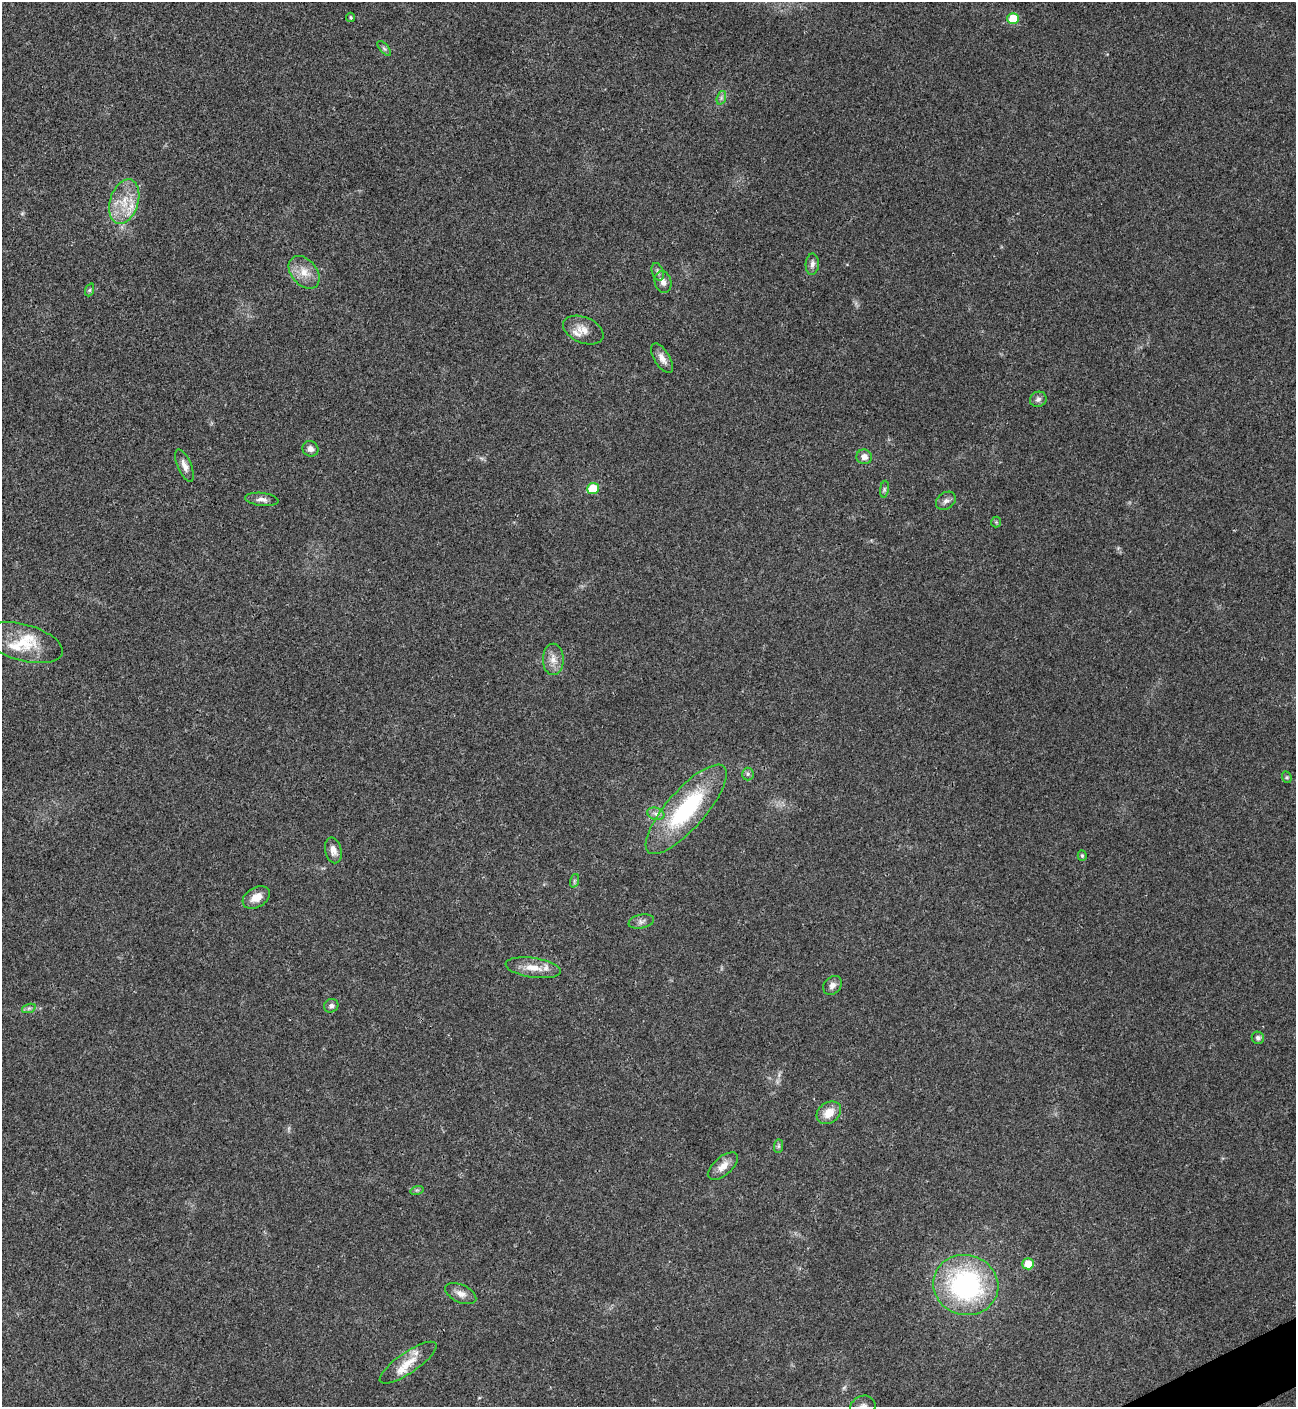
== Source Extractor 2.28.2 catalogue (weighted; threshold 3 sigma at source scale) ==
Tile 6 of 4 x 4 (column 2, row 2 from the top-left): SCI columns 1581-2874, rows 2813-4217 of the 5616 x 5626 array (HDU 1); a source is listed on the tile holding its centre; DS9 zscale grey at full resolution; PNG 1298 x 1409 px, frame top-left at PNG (2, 2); each listed source drawn as its Kron ellipse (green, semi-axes under 4 px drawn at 4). Shown black and unused: <1% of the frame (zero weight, under 3 of 4 exposures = <1% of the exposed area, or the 3 px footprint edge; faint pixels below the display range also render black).
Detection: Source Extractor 2.28.2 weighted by HDU 2 'WHT'; one run over the whole footprint, this tile lists its part. Background 0.0202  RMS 0.004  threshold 0.0181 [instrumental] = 3 sigma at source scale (4.5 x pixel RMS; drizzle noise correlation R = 1.50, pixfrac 1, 0.05/0.05 arcsec/px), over >= 5 px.
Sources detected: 50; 4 inside a brighter listed object's ellipse — not listed separately; the other 46 listed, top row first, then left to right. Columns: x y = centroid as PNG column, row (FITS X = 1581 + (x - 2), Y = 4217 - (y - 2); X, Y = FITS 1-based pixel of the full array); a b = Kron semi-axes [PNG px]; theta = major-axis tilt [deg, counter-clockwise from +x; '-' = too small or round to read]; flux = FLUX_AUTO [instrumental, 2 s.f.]
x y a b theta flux
351 17 5 4 - 0.67
1013 18 6 5 - 10
384 48 9 4 -48 0.8
721 98 7 4 72 0.94
124 202 23 14 72 9.7
812 264 10 6 86 1.8
304 272 18 12 -49 5.7
658 272 9 5 -70 1.2
663 282 11 8 -77 2.3
89 290 7 4 70 0.66
583 330 21 13 -23 4.6
662 358 17 7 -59 3
1038 399 8 7 - 1.4
310 449 8 7 - 1.9
864 457 8 7 - 2.2
184 465 17 7 -67 2.7
593 489 6 5 - 11
884 489 8 4 82 0.81
262 499 17 6 -6 2.1
946 501 11 8 37 1.7
996 522 5 5 - 0.53
23 643 40 18 -15 13
553 659 15 10 -90 3.7
748 774 6 6 - 0.88
1287 777 6 4 -69 0.58
686 809 57 19 48 42
656 814 9 6 -16 1.6
333 850 13 8 -77 2.8
1082 856 5 4 - 0.66
574 881 7 4 72 0.73
256 897 15 10 31 4.3
641 921 13 7 12 1.6
533 968 28 10 -8 6.3
832 985 10 8 49 2
331 1006 7 6 - 1.4
29 1008 7 4 18 0.82
1258 1038 6 6 - 1.1
829 1113 13 10 37 5.6
779 1146 7 4 90 0.74
723 1166 18 9 40 3.9
417 1190 7 4 16 0.65
1028 1264 6 5 - 6.1
966 1285 33 30 -16 68
461 1294 16 9 -24 3
408 1363 33 10 34 8.1
863 1406 13 10 20 2.9
Isophote crosses this tile's border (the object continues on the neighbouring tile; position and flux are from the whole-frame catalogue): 1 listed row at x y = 863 1406